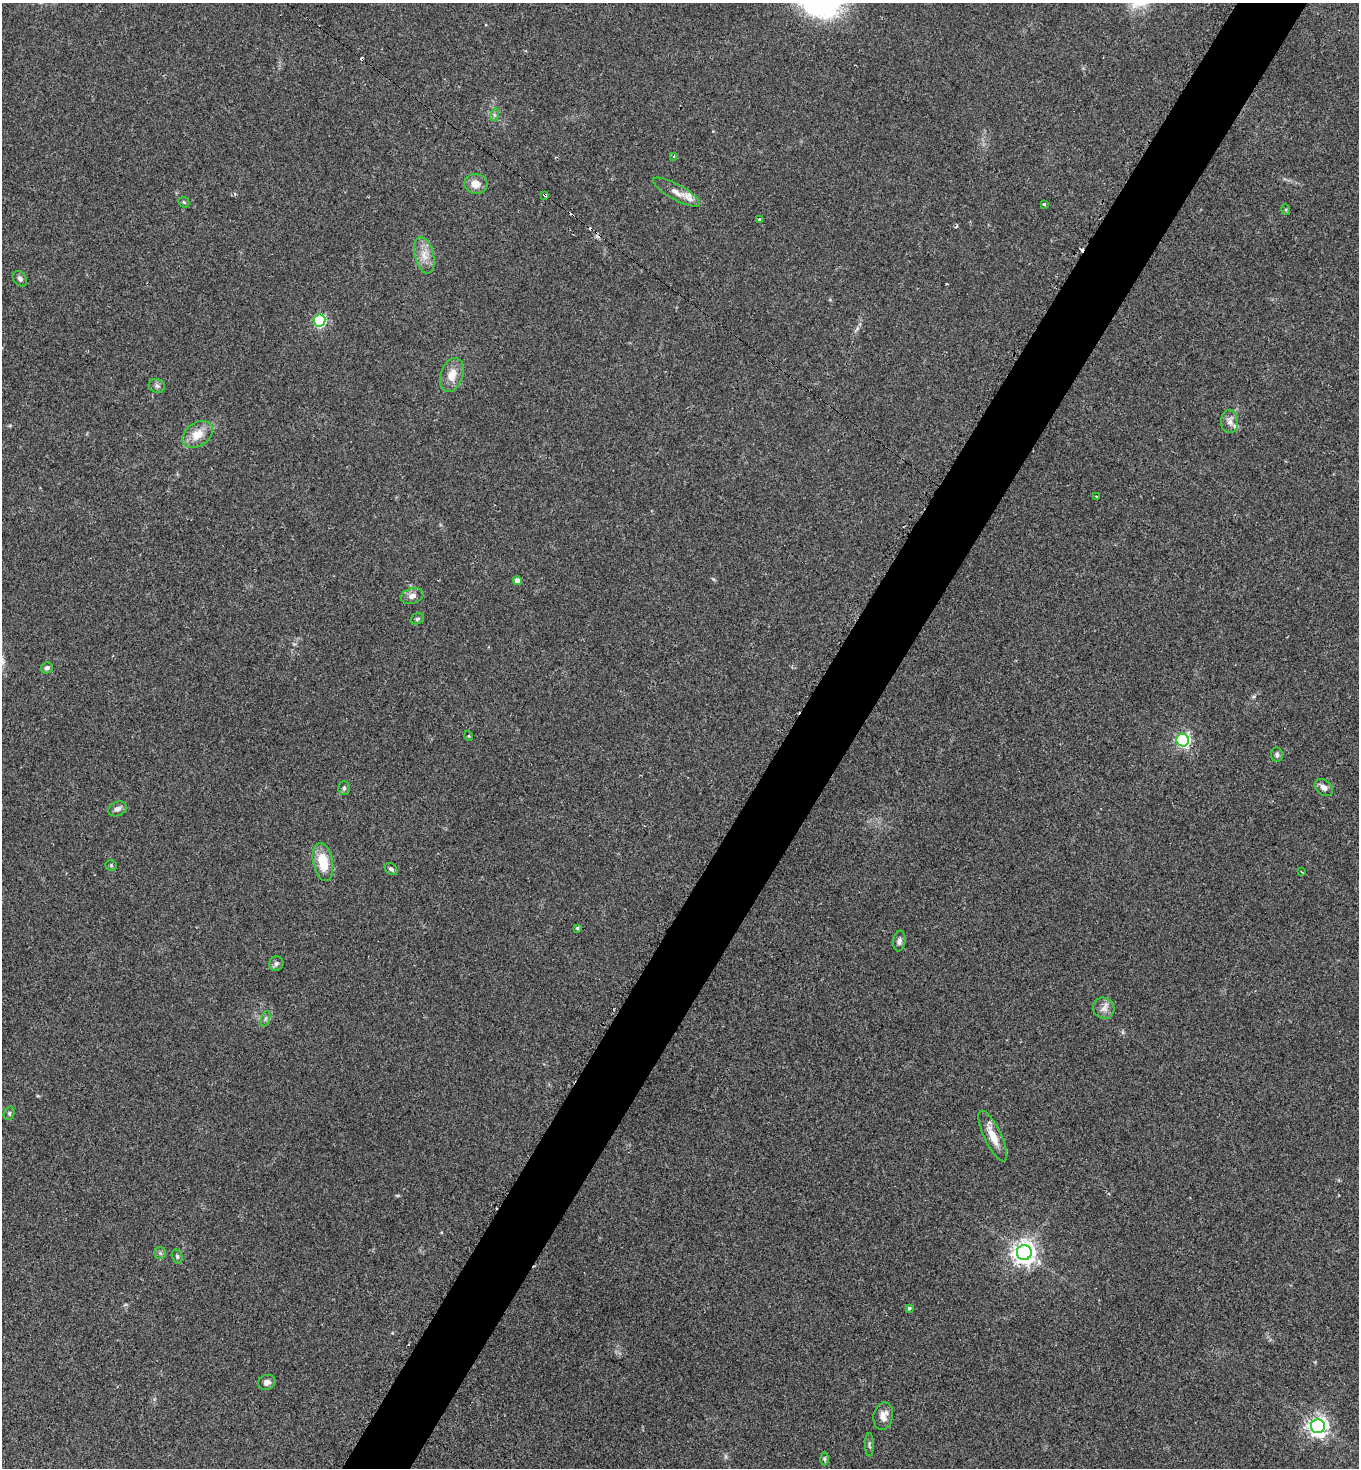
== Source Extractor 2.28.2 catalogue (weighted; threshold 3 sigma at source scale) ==
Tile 10 of 4 x 4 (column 2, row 3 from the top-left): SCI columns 1661-3017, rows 1476-2941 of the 5885 x 5880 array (HDU 1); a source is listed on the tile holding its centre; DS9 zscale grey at full resolution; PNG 1361 x 1470 px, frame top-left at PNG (2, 3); each listed source drawn as its Kron ellipse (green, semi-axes under 4 px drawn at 4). Shown black and unused: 5% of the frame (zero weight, under 2 of 3 exposures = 1% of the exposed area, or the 3 px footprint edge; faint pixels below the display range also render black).
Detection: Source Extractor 2.28.2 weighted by HDU 2 'WHT'; one run over the whole footprint, this tile lists its part. Background 0.0466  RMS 0.0069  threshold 0.0309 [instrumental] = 3 sigma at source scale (4.5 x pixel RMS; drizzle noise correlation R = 1.50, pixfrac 1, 0.05/0.05 arcsec/px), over >= 5 px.
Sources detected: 54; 5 cosmic-ray / hot-pixel residue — neither listed nor drawn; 2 inside a brighter listed object's ellipse — not listed separately; the other 47 listed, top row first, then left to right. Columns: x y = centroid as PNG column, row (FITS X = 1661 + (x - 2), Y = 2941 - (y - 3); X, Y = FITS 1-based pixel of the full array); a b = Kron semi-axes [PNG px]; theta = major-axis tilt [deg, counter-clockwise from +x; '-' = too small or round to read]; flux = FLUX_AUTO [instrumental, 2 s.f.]
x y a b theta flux
494 115 6 4 73 1.2
674 156 3 3 - 0.75
476 184 11 10 - 6.9
676 192 27 7 -29 6
545 195 4 3 - 5.3
184 202 6 5 - 0.9
1044 204 3 2 - 0.83
1286 210 5 3 - 0.77
760 219 4 3 - 3.8
424 255 18 9 -76 8
20 279 8 6 -50 2.1
319 320 6 6 - 83
452 375 17 11 72 9.2
157 386 8 6 -18 1.9
1230 421 11 8 -89 3.9
197 434 17 11 35 10
1096 496 3 3 - 1.3
517 581 4 4 - 5
412 596 11 7 16 3.9
417 619 7 5 17 1.2
47 668 6 5 - 1.8
469 736 5 3 - 0.51
1183 740 6 6 - 150
1277 755 7 6 - 1.6
344 788 7 5 90 1.3
1324 788 10 7 -39 3.7
117 809 10 7 23 2.8
323 862 19 10 -79 17
111 865 5 5 - 0.91
391 869 7 5 -41 1.7
1302 872 3 2 - 0.56
577 928 3 3 - 1
899 941 10 6 82 2.2
276 964 7 7 - 2
1104 1008 11 10 - 4.4
265 1019 8 3 71 1.3
9 1113 7 5 70 1.2
993 1136 28 8 -65 10
160 1253 6 5 - 1.4
1024 1253 7 7 - 560
177 1256 7 5 -75 1.3
909 1308 4 4 - 1.1
267 1382 9 7 22 3.3
883 1416 14 9 80 6.1
1318 1426 7 7 - 370
869 1445 12 3 -89 1.2
825 1459 6 4 -89 1.1
Overlapping masked pixels (flux is a lower limit): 1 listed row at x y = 545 195